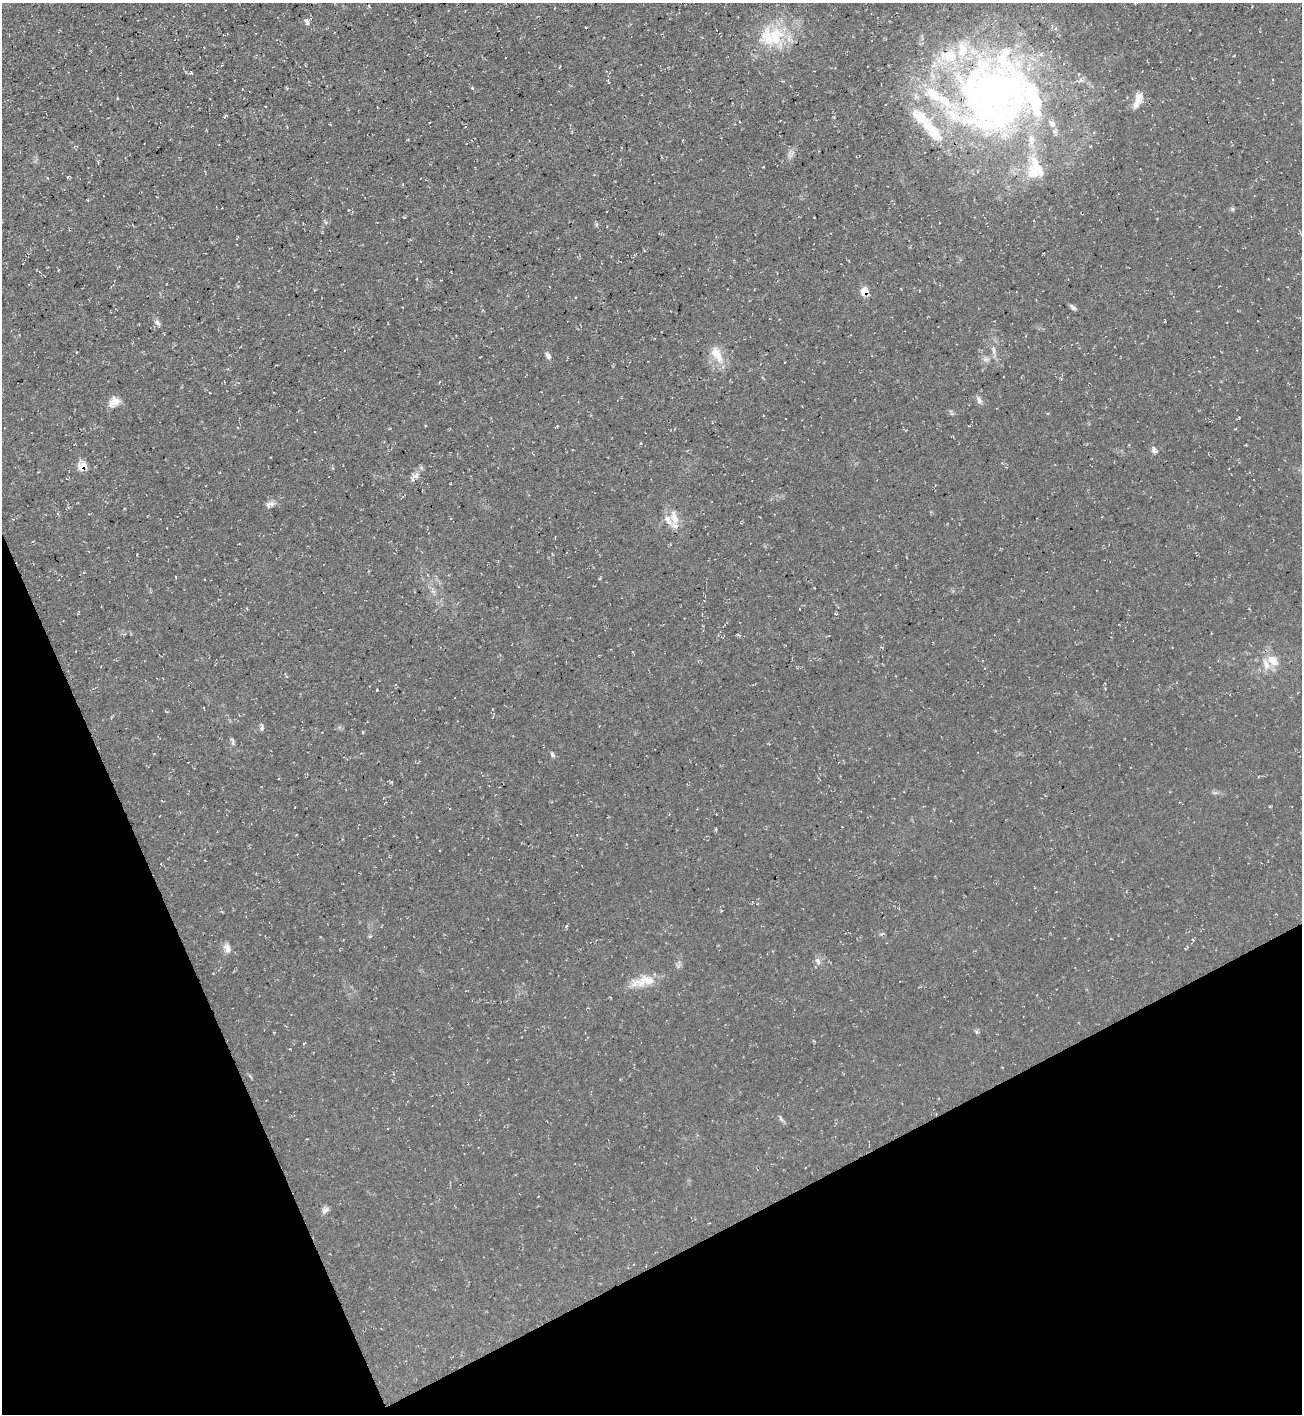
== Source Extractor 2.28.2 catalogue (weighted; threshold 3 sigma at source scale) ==
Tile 14 of 4 x 4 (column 2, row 4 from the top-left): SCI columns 1453-2752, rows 1-1412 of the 5638 x 5651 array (HDU 1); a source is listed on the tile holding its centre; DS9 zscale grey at full resolution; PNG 1304 x 1416 px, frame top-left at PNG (2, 3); no overlay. Shown black and unused: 22% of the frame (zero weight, under 3 of 4 exposures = <1% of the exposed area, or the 3 px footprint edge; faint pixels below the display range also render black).
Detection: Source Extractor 2.28.2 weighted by HDU 2 'WHT'; one run over the whole footprint, this tile lists its part. Background 0.0295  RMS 0.0058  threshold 0.0259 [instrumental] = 3 sigma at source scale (4.5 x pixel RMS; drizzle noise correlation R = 1.50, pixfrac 1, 0.05/0.05 arcsec/px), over >= 5 px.
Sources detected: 55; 2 inside a brighter object's white glare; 2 cosmic-ray / hot-pixel residue — not listed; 14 inside a brighter listed object's ellipse — not listed separately; the other 37 listed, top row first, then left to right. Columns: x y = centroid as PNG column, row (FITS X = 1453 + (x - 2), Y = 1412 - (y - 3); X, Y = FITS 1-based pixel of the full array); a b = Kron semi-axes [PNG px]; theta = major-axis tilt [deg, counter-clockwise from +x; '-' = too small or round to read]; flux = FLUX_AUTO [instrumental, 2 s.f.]
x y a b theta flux
307 22 9 5 -61 1.6
771 36 39 25 5 30
1079 74 4 4 - 0.58
1080 80 8 5 53 1.6
993 93 112 71 88 270
1138 99 21 9 72 6.9
225 116 5 3 - 0.7
919 117 31 13 -36 14
48 178 4 3 - 0.43
1232 209 6 4 -71 0.79
420 261 3 2 - 0.57
865 292 9 9 - 5.6
1073 307 9 5 -42 1.4
157 323 9 5 -57 1.8
994 350 11 4 -85 2
548 356 9 6 -52 1.8
718 357 19 10 -60 7.9
985 359 7 5 0 1.5
979 400 11 6 -75 2
114 402 14 9 34 5.6
1154 450 10 6 -52 2
82 466 9 7 22 7.2
416 475 9 7 41 2.5
270 504 12 7 24 2.5
674 519 17 10 -66 6.7
799 609 3 2 - 0.49
1273 660 18 13 -43 7.6
262 728 8 4 84 1.2
363 732 3 3 - 0.69
552 754 8 5 -52 1.2
882 934 6 3 42 0.84
370 936 5 3 - 0.65
227 948 12 8 -68 3.5
818 961 10 7 -57 2.4
648 980 23 13 -26 9.1
781 1119 9 4 -60 1.2
325 1210 11 6 36 2
Overlapping masked pixels (flux is a lower limit): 2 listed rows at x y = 865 292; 82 466